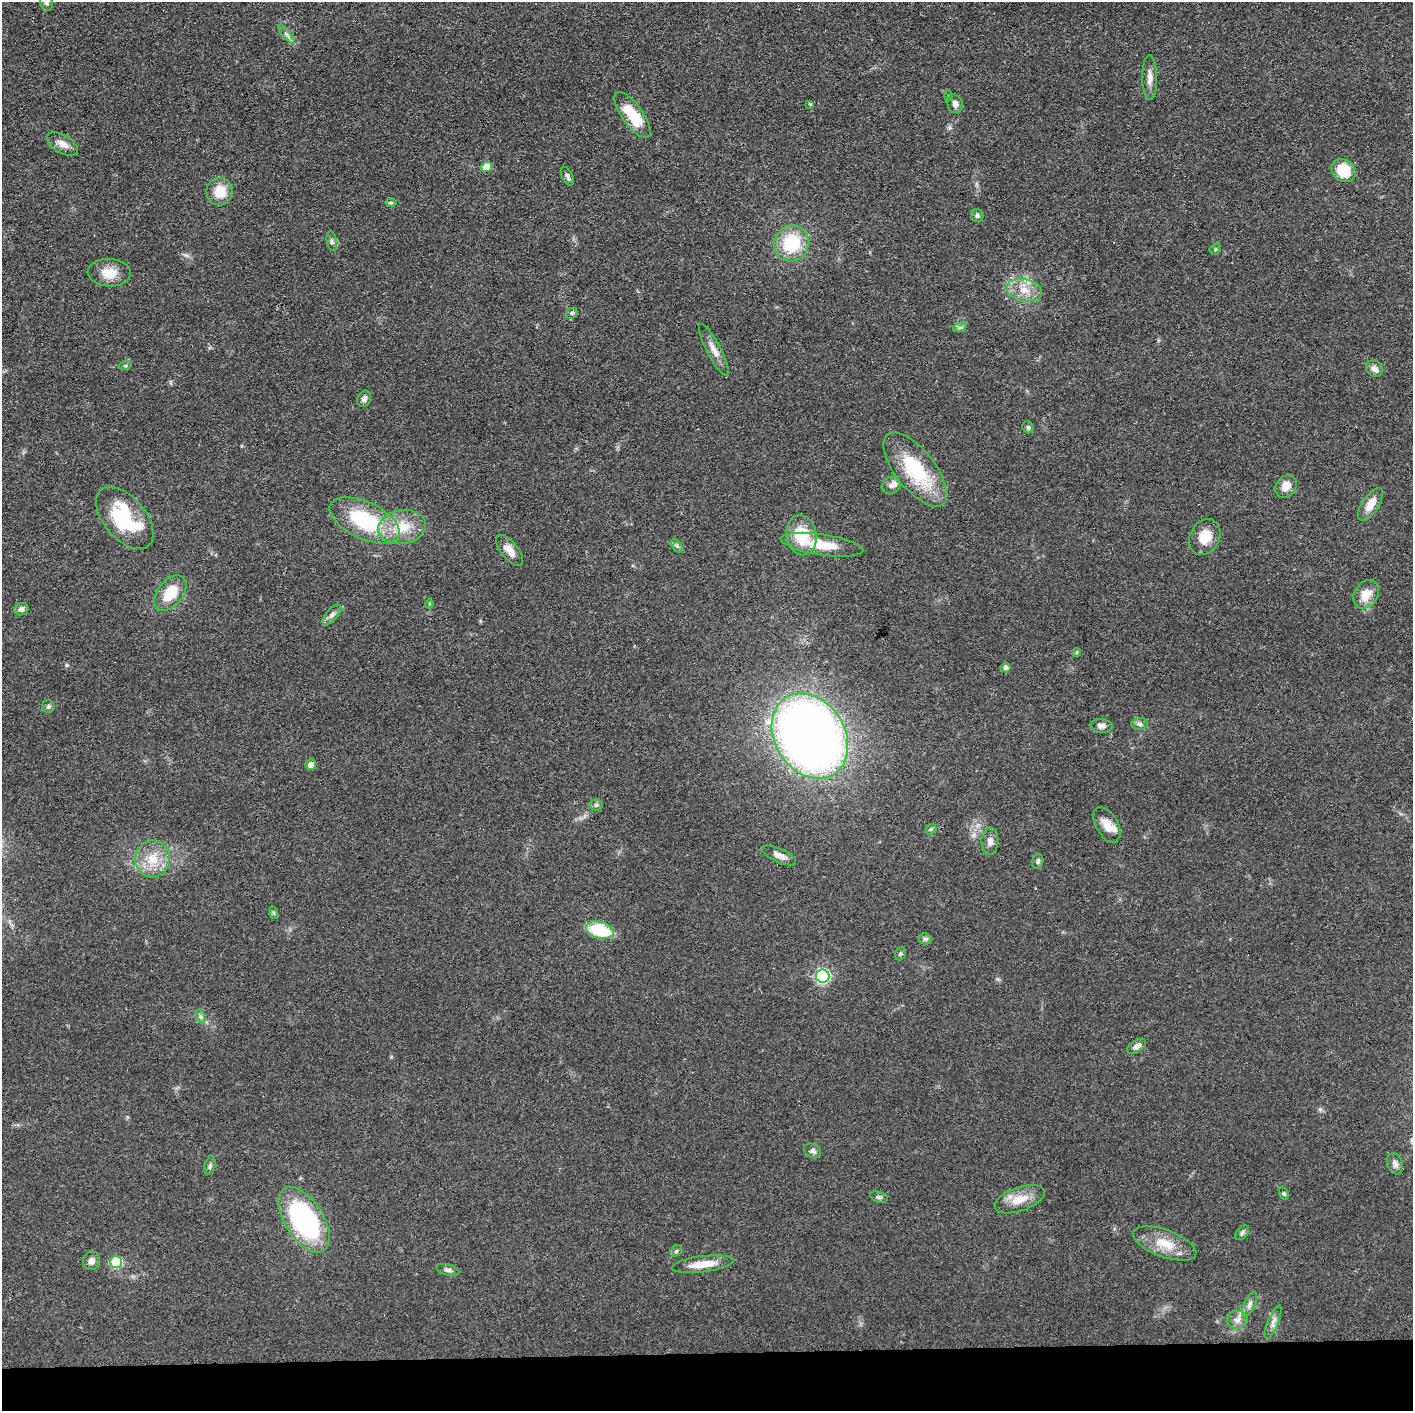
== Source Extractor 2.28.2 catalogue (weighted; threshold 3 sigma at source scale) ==
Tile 8 of 3 x 3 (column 2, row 3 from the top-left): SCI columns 1414-2824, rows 17-1425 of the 4237 x 4258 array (HDU 1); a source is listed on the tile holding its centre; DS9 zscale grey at full resolution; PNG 1415 x 1413 px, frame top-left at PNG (2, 2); each listed source drawn as its Kron ellipse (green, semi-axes under 4 px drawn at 4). Shown black and unused: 4% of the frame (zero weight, under 3 of 4 exposures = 1% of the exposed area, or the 3 px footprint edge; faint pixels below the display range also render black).
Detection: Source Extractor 2.28.2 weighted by HDU 2 'WHT'; one run over the whole footprint, this tile lists its part. Background 0.0573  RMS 0.0053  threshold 0.024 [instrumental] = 3 sigma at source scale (4.5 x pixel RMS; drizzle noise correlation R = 1.50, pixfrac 1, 0.05/0.05 arcsec/px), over >= 5 px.
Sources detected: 84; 3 inside a brighter listed object's ellipse — not listed separately; the other 81 listed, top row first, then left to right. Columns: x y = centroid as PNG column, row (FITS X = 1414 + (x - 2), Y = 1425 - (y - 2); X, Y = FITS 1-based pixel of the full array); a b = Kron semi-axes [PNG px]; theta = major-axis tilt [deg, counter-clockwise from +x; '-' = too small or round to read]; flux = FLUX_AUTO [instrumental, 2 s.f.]
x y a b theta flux
46 2 8 6 -69 1.4
287 34 12 4 -50 1.7
1150 77 22 7 -89 4.5
949 96 5 3 - 0.49
810 104 4 3 - 0.68
955 104 9 7 -76 2.7
632 115 27 10 -54 18
63 144 17 9 -31 4.4
486 167 5 5 - 12
1344 171 13 11 -38 17
567 176 10 5 -64 1.6
219 191 14 13 - 11
391 203 6 4 0 0.71
977 215 6 6 - 1.4
332 241 10 5 -78 1.4
792 243 18 17 - 28
1215 249 6 5 - 0.83
109 273 21 14 -4 9.6
1024 290 18 11 -12 8.3
572 313 6 4 44 0.96
960 327 7 4 19 1.1
714 350 29 7 -62 4.9
125 366 6 4 19 0.76
1374 369 9 7 -44 2.8
364 399 8 6 67 2.1
1028 427 6 5 - 1.1
915 469 44 19 -52 39
891 486 9 8 - 2.1
1286 486 12 9 56 5.8
1370 504 19 8 57 7.7
125 518 37 21 -50 37
365 520 38 18 -25 43
402 527 24 17 10 15
801 535 20 15 -80 20
1205 537 19 14 62 9.5
822 545 41 10 -8 19
677 546 8 4 -53 1.2
509 550 19 8 -51 5.4
170 593 20 12 51 14
1366 594 15 11 57 8.2
429 604 4 3 - 0.54
21 609 7 6 - 2.2
332 615 12 6 48 2.3
1076 652 4 4 - 0.77
1005 667 5 5 - 2
48 706 6 6 - 1.1
1140 724 8 6 -2 1.6
1101 726 11 7 -6 3
810 736 45 35 -58 500
311 765 5 5 - 2.9
596 805 7 5 5 1.2
1107 825 19 11 -60 6.6
931 829 6 4 43 0.89
990 841 13 8 87 3.2
779 855 18 7 -25 4
153 859 18 17 - 12
1038 861 7 5 75 1.3
274 913 6 4 -71 0.77
600 930 14 8 -16 29
925 939 6 5 - 1
900 954 7 5 70 0.94
823 976 7 6 - 110
201 1017 7 4 -71 1.3
1137 1046 10 6 33 2.8
813 1151 9 7 -29 1.9
1395 1164 11 7 -70 2.6
210 1166 9 5 75 1.5
1284 1194 6 4 -62 0.83
879 1197 9 5 -16 1.3
1020 1199 26 12 19 10
304 1220 37 19 -57 93
1242 1233 8 5 51 1.4
1165 1243 33 13 -20 13
676 1251 6 5 - 0.99
91 1261 9 8 - 2.9
116 1262 6 5 - 36
703 1264 31 8 7 9.9
448 1270 12 5 -14 1.7
1249 1305 13 5 66 2.1
1237 1320 10 9 - 3.2
1273 1322 18 5 67 2.7
Isophote crosses this tile's border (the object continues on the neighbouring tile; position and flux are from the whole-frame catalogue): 1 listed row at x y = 46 2